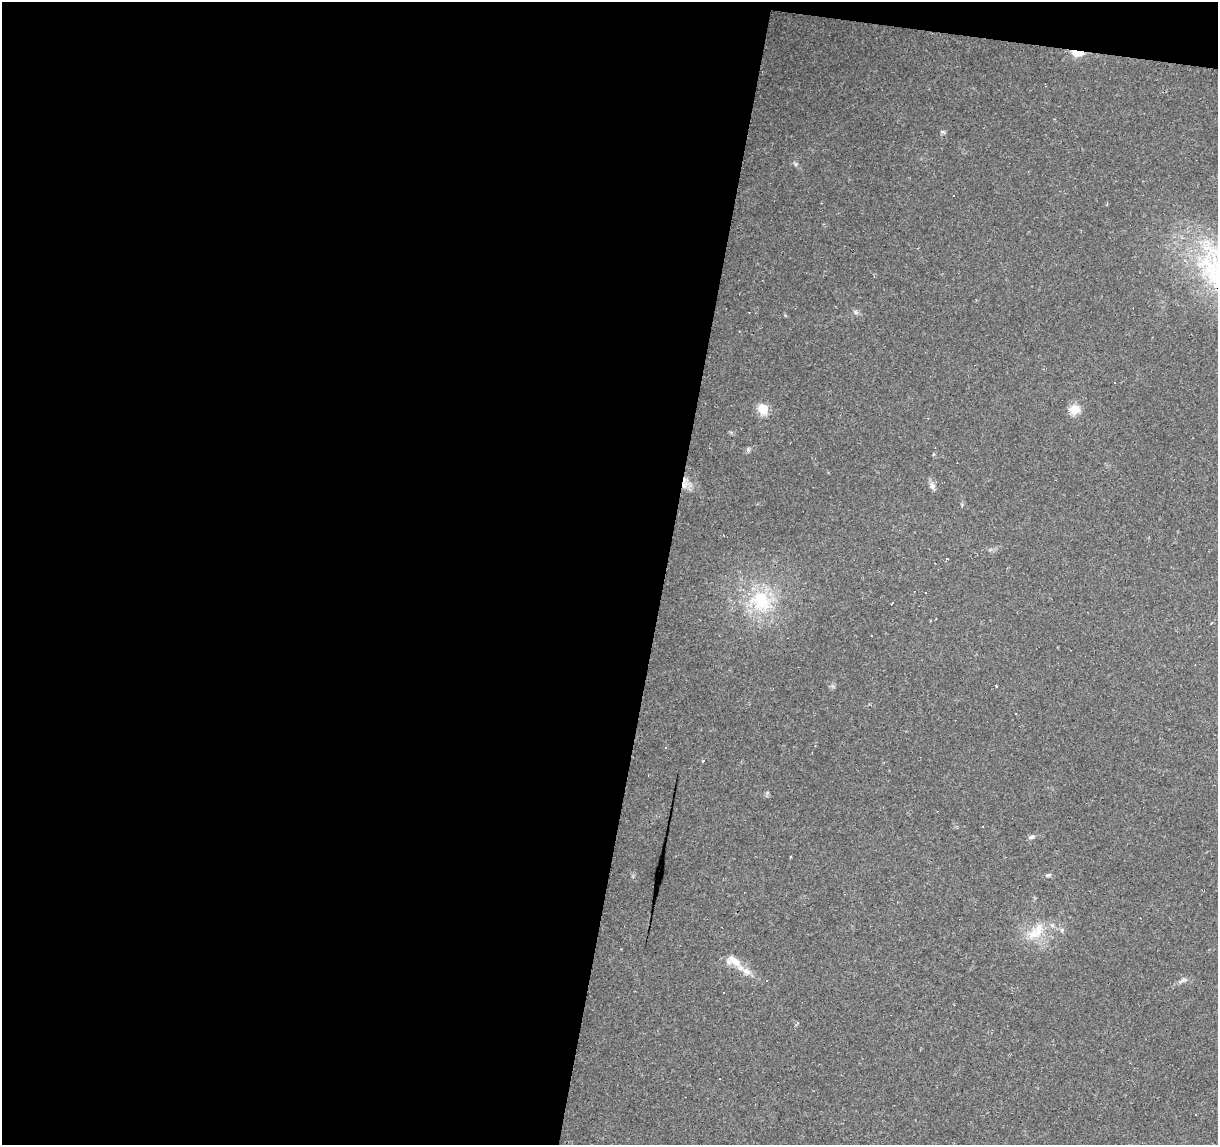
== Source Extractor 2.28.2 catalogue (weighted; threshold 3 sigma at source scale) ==
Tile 1 of 4 x 4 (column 1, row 1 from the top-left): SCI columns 5-1220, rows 3713-4855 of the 4869 x 5077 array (HDU 1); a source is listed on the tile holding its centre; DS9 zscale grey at full resolution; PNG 1220 x 1147 px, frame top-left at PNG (2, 2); no overlay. Shown black and unused: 56% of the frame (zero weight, under 2 of 3 exposures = <1% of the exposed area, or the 3 px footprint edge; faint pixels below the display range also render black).
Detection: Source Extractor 2.28.2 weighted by HDU 2 'WHT'; one run over the whole footprint, this tile lists its part. Background 0.0556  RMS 0.0046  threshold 0.0207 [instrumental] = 3 sigma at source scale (4.5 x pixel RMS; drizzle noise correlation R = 1.50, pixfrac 1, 0.0396/0.0396 arcsec/px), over >= 5 px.
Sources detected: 37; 14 cosmic-ray / hot-pixel residue — not listed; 1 inside a brighter listed object's ellipse — not listed separately; the other 22 listed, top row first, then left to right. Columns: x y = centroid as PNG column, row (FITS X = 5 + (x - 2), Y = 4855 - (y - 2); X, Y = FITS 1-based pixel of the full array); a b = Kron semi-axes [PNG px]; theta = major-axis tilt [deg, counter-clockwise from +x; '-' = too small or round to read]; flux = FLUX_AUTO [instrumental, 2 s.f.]
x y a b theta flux
1077 53 13 6 -8 8
943 132 7 5 -15 0.81
796 164 7 4 -89 0.75
856 312 8 5 -28 1.2
1115 382 2 2 - 0.36
763 409 6 6 - 24
1074 409 13 12 - 5.6
748 450 7 6 - 0.89
684 485 21 12 9 5.6
932 486 10 8 -66 2
946 559 3 3 - 1.3
761 601 38 31 -29 33
872 636 3 2 - 0.48
996 686 3 2 - 0.33
1015 713 2 2 - 0.41
815 746 3 3 - 0.88
704 761 3 3 - 1.9
1032 837 10 6 17 1.4
1048 875 8 5 11 1
1036 932 32 16 48 12
734 961 21 10 -39 7
1183 980 15 5 26 1.6
Overlapping masked pixels (flux is a lower limit): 2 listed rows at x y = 1077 53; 684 485